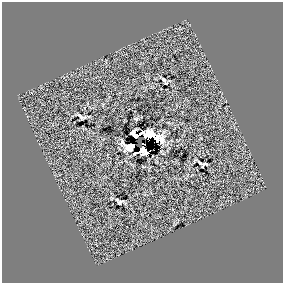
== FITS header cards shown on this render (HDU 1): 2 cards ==
NAXIS1  =                  281 /
NAXIS2  =                  281 /

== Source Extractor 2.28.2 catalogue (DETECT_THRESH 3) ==
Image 281 x 281 px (HDU 1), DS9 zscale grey, 1 PNG px = 1 image px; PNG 285 x 285 px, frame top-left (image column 1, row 281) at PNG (2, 2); no overlay
Background 0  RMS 13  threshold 37.6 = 3 sigma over >= 5 px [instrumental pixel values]
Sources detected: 15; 4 with non-positive FLUX_AUTO (blend fragments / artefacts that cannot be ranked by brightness) are not listed; the other 11 listed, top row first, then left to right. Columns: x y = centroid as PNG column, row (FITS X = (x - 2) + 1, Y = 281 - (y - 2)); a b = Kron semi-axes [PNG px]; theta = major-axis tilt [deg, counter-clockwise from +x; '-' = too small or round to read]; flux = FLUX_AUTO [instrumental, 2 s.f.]
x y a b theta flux
163 79 6 2 -53 1500
81 116 7 3 -32 1700
136 119 5 5 - 960
151 135 17 7 -19 420
145 136 5 4 - 1600
122 142 6 4 -80 1600
135 153 3 2 - 960
200 163 5 2 - 1400
205 164 5 3 - 1100
117 200 3 2 - 820
120 202 5 3 - 980
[4 non-positive-flux detections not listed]